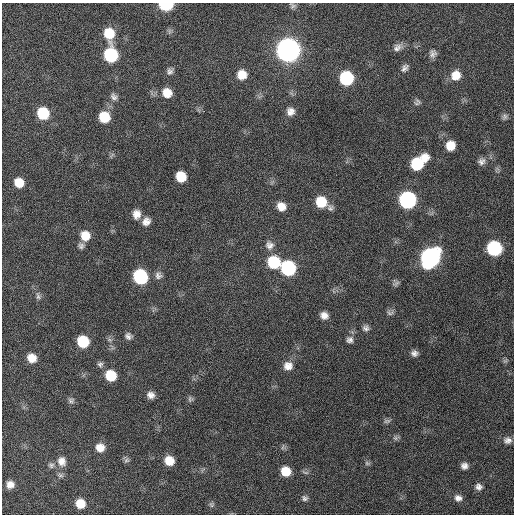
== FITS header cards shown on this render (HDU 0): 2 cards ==
NAXIS1  =                  512 / Axis length
NAXIS2  =                  512 / Axis length

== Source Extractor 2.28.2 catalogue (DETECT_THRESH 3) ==
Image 512 x 512 px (HDU 0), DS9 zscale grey, 1 PNG px = 1 image px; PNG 516 x 516 px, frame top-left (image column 1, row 512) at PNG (2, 3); no overlay
Background 427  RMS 12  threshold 35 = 3 sigma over >= 5 px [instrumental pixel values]
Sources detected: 76; all 76 listed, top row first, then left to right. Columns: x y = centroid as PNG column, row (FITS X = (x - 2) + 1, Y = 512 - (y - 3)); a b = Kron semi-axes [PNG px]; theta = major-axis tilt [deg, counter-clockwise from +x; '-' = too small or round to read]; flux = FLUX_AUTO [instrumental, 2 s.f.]
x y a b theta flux
166 5 9 6 1 54000
293 6 9 7 -20 2000
169 31 7 5 90 1700
109 33 12 10 -79 21000
397 47 13 9 28 4400
288 50 11 11 - 770000
433 54 10 9 - 3600
111 55 11 9 -82 66000
405 68 11 7 56 3100
170 71 10 7 46 2900
242 75 10 10 - 11000
456 75 11 10 - 10000
346 78 10 9 - 62000
167 93 10 9 - 11000
114 97 11 8 -53 3200
416 104 9 7 -23 2100
290 111 10 10 - 5400
43 113 10 9 - 33000
104 117 10 10 - 21000
505 117 8 7 - 2200
450 145 9 9 - 11000
481 161 10 9 - 3700
418 163 16 9 40 44000
181 177 9 8 - 17000
19 183 10 9 - 13000
407 200 10 10 - 160000
321 202 11 10 - 21000
281 206 11 9 -42 8000
330 208 9 8 - 2500
137 214 11 9 78 6500
146 221 10 9 - 5400
85 236 10 10 - 12000
269 245 12 12 - 5500
81 246 8 7 - 2500
494 248 10 9 - 87000
430 258 12 10 54 280000
274 262 11 10 - 39000
288 268 10 9 - 89000
158 275 10 10 - 3700
140 277 10 9 - 82000
396 283 10 5 28 2000
38 296 10 6 -82 2300
390 313 10 7 -5 2400
324 315 9 8 - 5400
366 328 9 8 - 2900
128 336 9 8 - 3000
110 340 7 4 -18 1400
350 340 9 9 - 3400
83 342 9 9 - 31000
414 353 7 7 - 3200
32 358 9 9 - 9700
505 361 7 4 18 1300
100 364 8 7 - 2200
288 366 12 11 - 7100
111 376 9 9 - 22000
150 395 8 8 - 4500
190 399 8 6 90 1900
71 400 8 7 - 2200
387 421 10 6 8 2000
395 438 6 6 - 1900
507 440 10 8 -5 3900
283 447 9 3 77 1300
100 448 10 9 - 8200
126 460 8 6 2 1900
62 461 14 11 -78 7800
169 461 9 8 - 12000
367 463 8 6 -13 1600
51 465 9 8 - 2800
464 466 8 7 - 3700
286 471 8 8 - 15000
10 484 8 7 - 6200
479 487 8 8 - 3400
305 498 7 7 - 2100
458 498 9 8 - 4100
80 504 9 9 - 14000
211 505 7 5 -59 1500
At the frame edge (FLAGS 8, measured only in part): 1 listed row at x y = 166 5